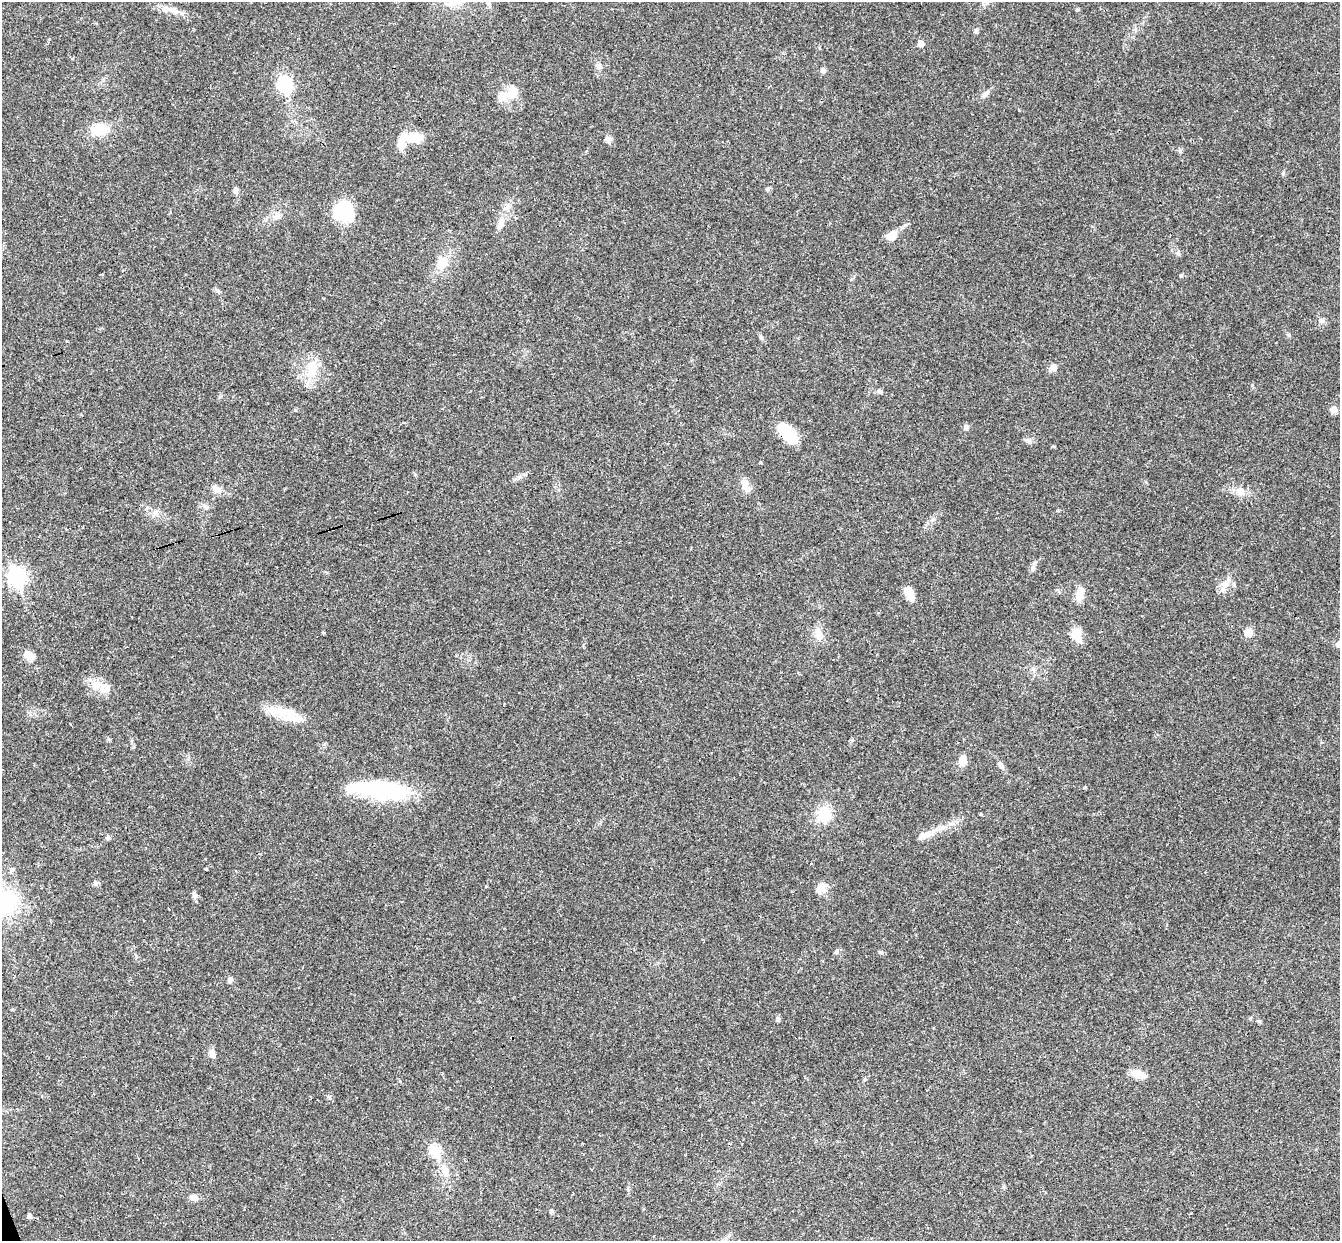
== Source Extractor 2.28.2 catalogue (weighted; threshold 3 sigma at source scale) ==
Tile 7 of 4 x 4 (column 3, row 2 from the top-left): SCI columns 2736-4073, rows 2773-4011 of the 5468 x 5422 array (HDU 1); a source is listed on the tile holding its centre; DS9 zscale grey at full resolution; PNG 1342 x 1243 px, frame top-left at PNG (2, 2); no overlay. Shown black and unused: <1% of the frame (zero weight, under 3 of 4 exposures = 6% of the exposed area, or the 3 px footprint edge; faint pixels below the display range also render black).
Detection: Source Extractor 2.28.2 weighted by HDU 2 'WHT'; one run over the whole footprint, this tile lists its part. Background 0.0399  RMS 0.0027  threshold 0.0121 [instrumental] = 3 sigma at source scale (4.5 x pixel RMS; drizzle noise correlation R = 1.50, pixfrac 1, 0.05/0.05 arcsec/px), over >= 5 px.
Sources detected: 80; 2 inside a brighter object's white glare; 1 cosmic-ray / hot-pixel residue — not listed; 3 inside a brighter listed object's ellipse — not listed separately; the other 74 listed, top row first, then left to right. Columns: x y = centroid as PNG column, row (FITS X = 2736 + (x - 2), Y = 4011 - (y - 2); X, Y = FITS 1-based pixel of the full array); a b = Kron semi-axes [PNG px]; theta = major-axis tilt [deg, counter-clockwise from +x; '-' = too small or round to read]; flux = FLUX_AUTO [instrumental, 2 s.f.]
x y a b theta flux
172 10 19 7 -21 2.4
1077 10 5 4 - 0.38
976 31 7 5 -81 0.55
921 44 5 5 - 2.3
599 67 6 6 - 0.64
823 70 6 5 - 0.94
284 84 8 7 - 40
513 93 19 15 82 3.8
985 94 11 6 45 1
99 129 16 12 10 6.4
413 138 25 9 2 6.7
608 139 10 7 14 0.92
1283 173 6 4 73 0.35
767 189 7 5 35 0.44
235 190 7 6 - 0.77
343 211 20 18 62 17
277 216 11 8 50 1.5
501 222 11 9 71 1.8
891 236 12 8 6 3.1
442 262 16 14 79 3.8
1181 276 5 4 - 0.5
218 291 7 5 -21 0.62
1322 321 8 6 15 0.76
1289 335 6 4 -47 0.36
1053 367 11 8 30 1.4
312 370 26 16 86 6.3
880 391 7 6 - 0.6
1333 410 7 7 - 1.6
404 423 4 3 - 0.34
966 427 7 6 - 0.73
789 436 23 14 -48 6.7
1028 441 10 7 -41 0.86
760 462 5 3 - 0.23
745 487 11 9 -45 1.9
218 490 13 8 -26 1.6
1240 491 12 10 57 1.9
206 507 6 6 - 0.59
1033 568 9 6 80 0.87
16 577 9 7 -69 82
1226 583 20 9 51 2.4
909 593 14 8 -65 3.8
1080 594 15 8 82 3.3
1248 632 10 10 - 1.8
818 633 14 8 -75 2
1076 633 13 10 44 4.1
29 655 13 8 -39 2.5
96 685 17 12 34 3.2
278 711 36 13 -13 6.9
109 740 5 3 - 0.35
962 760 10 7 85 2.6
1000 765 12 6 -56 1
381 790 63 17 -4 27
824 814 18 16 84 6.4
925 835 24 7 24 2.6
108 838 5 5 - 0.74
206 869 3 3 - 0.44
12 870 6 5 - 0.57
95 883 7 5 20 0.6
821 888 15 11 50 2.4
194 895 9 6 -76 0.81
7 902 28 24 80 20
836 952 8 5 82 0.5
881 952 6 4 -2 0.4
231 980 8 5 65 0.72
778 1019 7 5 47 0.46
1250 1019 5 3 - 0.29
212 1053 10 7 -75 1.5
1138 1074 18 9 -18 2.8
329 1097 5 5 - 0.46
435 1151 7 6 - 17
445 1171 20 10 -73 3.2
194 1197 10 7 -12 1.3
552 1211 6 4 71 0.37
29 1216 5 5 - 0.77
Overlapping masked pixels (flux is a lower limit): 1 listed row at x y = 789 436
Isophote crosses this tile's border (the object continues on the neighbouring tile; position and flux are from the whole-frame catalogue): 1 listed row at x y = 7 902
Unlisted compact peaks at least as high as the median listed source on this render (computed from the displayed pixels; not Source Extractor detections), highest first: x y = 1180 151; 295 410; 1259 1021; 1178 253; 67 341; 1085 787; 1054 446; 324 633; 761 337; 133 747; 852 740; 519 477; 1252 385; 486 886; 951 824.